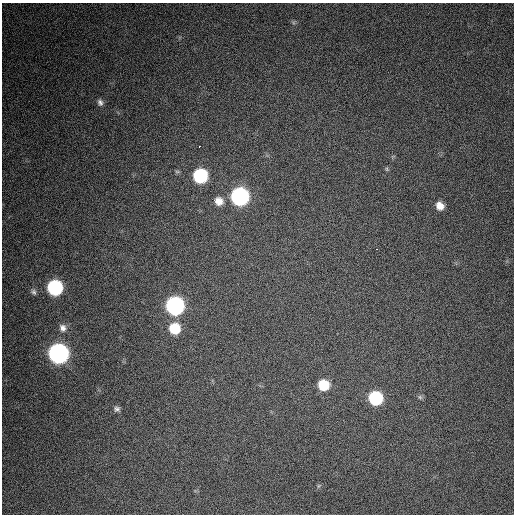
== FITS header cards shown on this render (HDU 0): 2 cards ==
NAXIS1  =                  512 / Axis length
NAXIS2  =                  512 / Axis length

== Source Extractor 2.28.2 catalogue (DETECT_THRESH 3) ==
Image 512 x 512 px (HDU 0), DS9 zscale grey, 1 PNG px = 1 image px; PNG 516 x 516 px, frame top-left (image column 1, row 512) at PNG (2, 3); no overlay
Background 725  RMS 26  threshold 78.1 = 3 sigma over >= 5 px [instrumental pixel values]
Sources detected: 19; all 19 listed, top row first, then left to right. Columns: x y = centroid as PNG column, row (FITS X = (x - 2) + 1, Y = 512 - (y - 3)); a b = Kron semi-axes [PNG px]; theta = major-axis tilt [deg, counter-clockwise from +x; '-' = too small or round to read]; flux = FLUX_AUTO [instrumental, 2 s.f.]
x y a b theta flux
100 102 9 7 -73 6600
199 146 3 2 - 1700
387 169 6 4 -89 2300
200 176 9 9 - 180000
240 196 10 9 - 530000
219 201 10 9 - 16000
440 206 9 7 -50 17000
376 249 3 2 - 3100
55 288 9 9 - 250000
34 292 8 6 -58 4600
175 306 10 9 - 570000
63 328 11 9 -61 11000
175 328 10 9 - 57000
58 353 10 9 - 910000
324 385 9 8 - 54000
420 397 7 5 -45 3600
375 398 9 9 - 160000
117 409 7 7 - 5300
318 486 6 4 71 2500